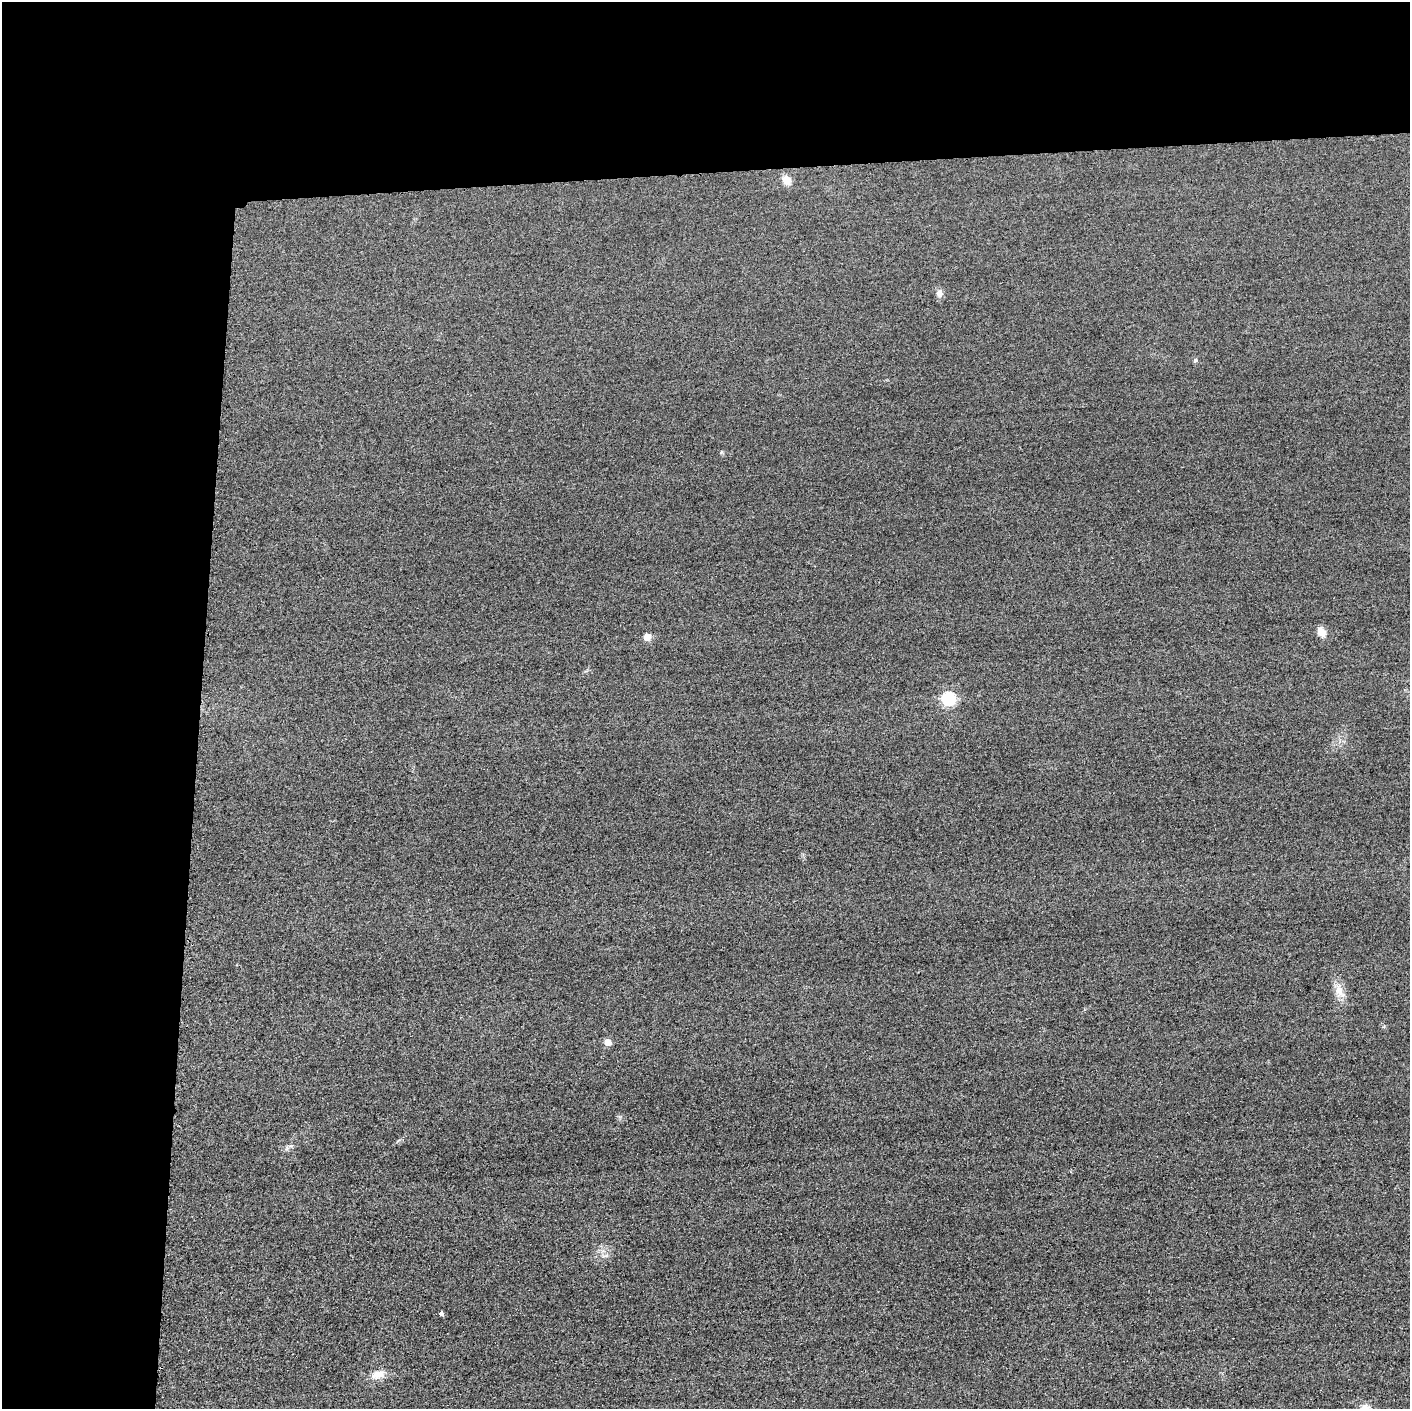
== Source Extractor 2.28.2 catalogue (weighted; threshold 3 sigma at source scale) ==
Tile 1 of 3 x 3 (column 1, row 1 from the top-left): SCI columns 15-1422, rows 2842-4248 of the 4251 x 4275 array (HDU 1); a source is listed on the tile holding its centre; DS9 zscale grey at full resolution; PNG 1412 x 1411 px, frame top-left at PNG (2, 2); no overlay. Shown black and unused: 24% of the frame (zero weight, under 3 of 4 exposures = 3% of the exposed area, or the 3 px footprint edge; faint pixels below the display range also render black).
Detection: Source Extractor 2.28.2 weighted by HDU 2 'WHT'; one run over the whole footprint, this tile lists its part. Background 0.0604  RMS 0.017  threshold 0.0775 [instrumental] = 3 sigma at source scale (4.5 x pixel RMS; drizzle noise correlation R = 1.50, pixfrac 1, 0.05/0.05 arcsec/px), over >= 5 px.
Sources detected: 11; all 11 listed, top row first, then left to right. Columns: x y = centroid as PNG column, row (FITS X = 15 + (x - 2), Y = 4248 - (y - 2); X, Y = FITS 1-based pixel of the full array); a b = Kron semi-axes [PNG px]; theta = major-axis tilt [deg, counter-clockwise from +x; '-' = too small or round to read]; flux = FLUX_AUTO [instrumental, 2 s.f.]
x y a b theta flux
786 180 12 10 -58 15
939 293 9 8 - 8.4
1195 360 5 5 - 3.3
1321 632 12 9 -52 14
647 637 5 5 - 30
948 698 6 6 - 240
1339 990 16 10 -79 18
607 1042 5 5 - 22
287 1148 7 4 72 3.1
441 1313 5 4 - 4.6
378 1374 20 10 11 18